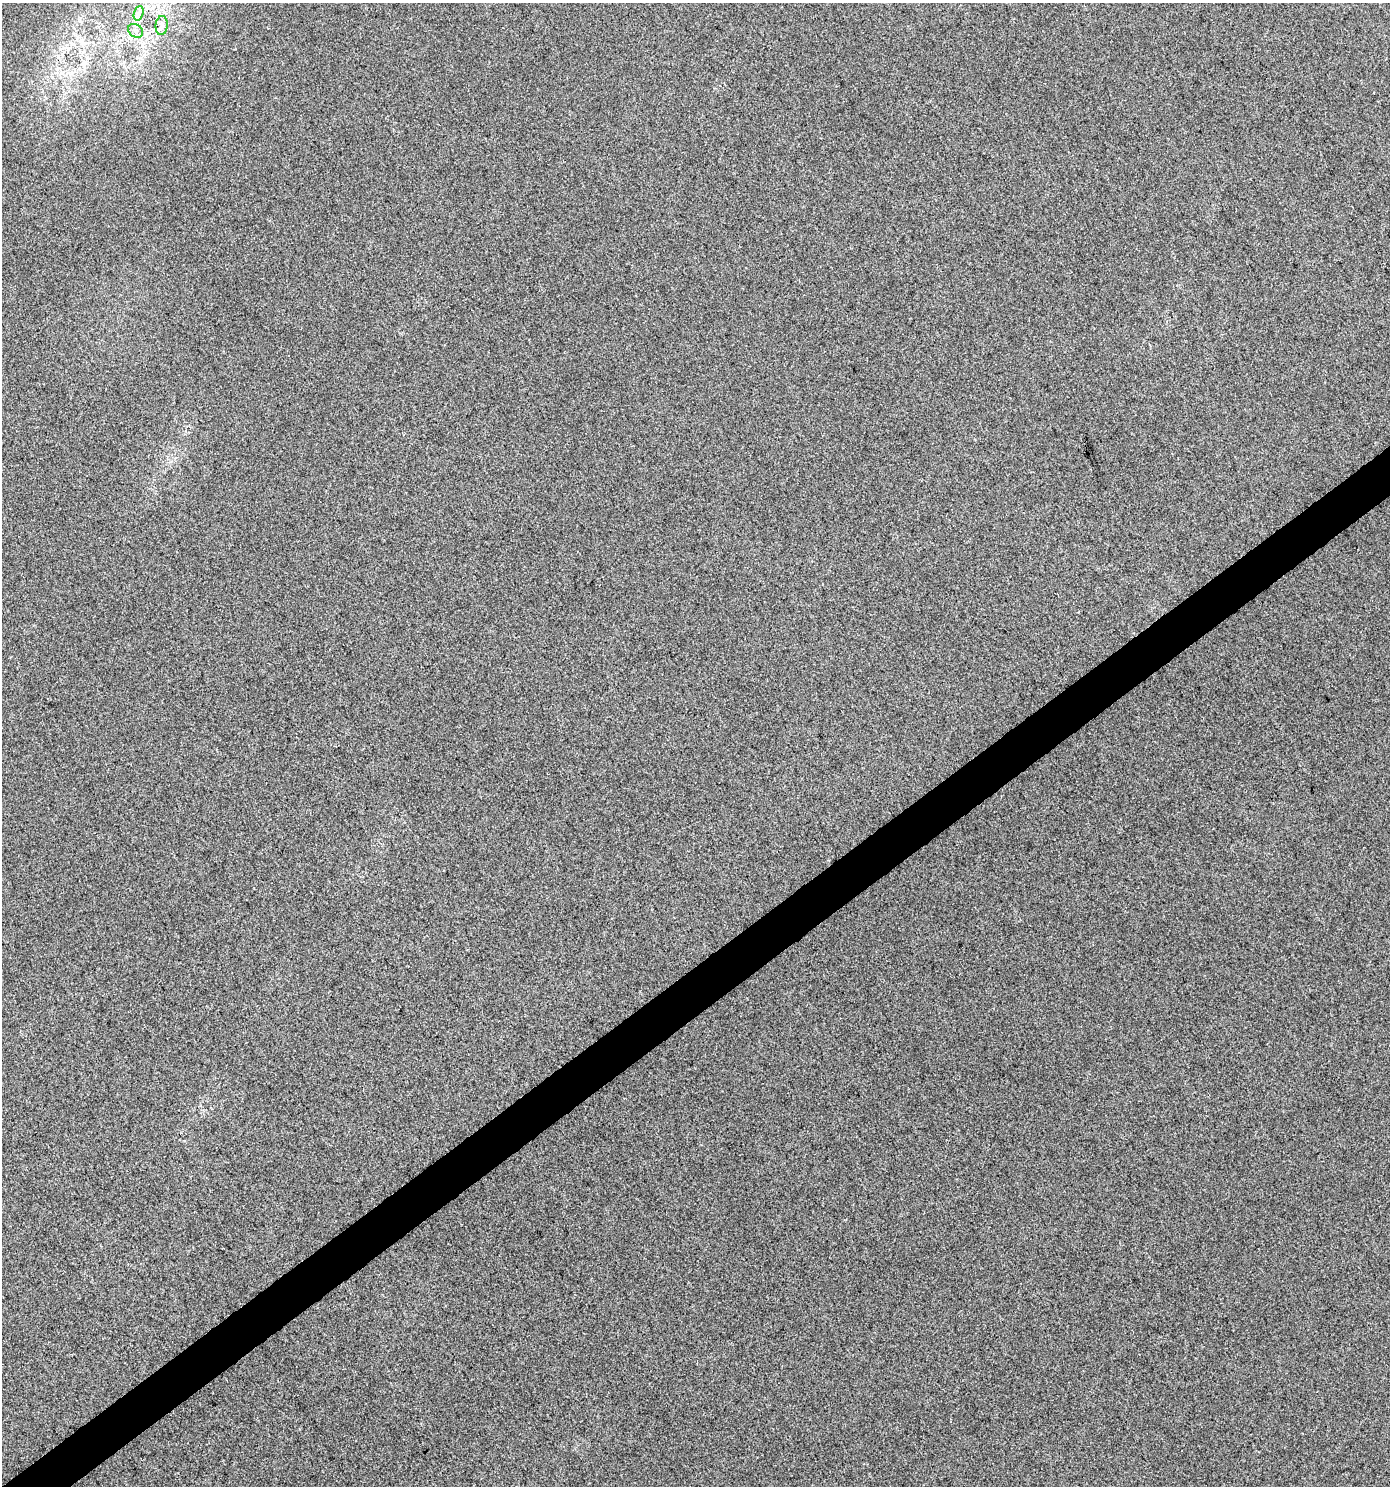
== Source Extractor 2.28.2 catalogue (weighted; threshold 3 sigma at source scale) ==
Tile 7 of 4 x 4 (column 3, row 2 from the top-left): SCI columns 2912-4299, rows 2973-4456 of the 5874 x 5952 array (HDU 1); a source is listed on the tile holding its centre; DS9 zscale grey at full resolution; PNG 1392 x 1488 px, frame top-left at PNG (2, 3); each listed source drawn as its Kron ellipse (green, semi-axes under 4 px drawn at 4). Shown black and unused: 3% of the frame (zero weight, under 3 of 5 exposures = <1% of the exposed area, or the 3 px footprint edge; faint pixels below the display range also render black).
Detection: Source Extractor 2.28.2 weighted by HDU 2 'WHT'; one run over the whole footprint, this tile lists its part. Background 0.0274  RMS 0.035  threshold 0.16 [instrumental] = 3 sigma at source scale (4.5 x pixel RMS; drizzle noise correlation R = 1.50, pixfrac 1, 0.0396/0.0396 arcsec/px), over >= 5 px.
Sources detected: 3; all 3 listed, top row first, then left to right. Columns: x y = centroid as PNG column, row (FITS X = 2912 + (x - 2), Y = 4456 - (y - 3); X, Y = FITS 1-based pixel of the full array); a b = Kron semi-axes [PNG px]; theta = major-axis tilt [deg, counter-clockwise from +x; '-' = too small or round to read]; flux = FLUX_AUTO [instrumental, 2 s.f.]
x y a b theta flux
139 13 7 4 71 12
162 25 9 6 84 17
136 31 8 6 -37 13
Overlapping masked pixels (flux is a lower limit): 1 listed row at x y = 162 25